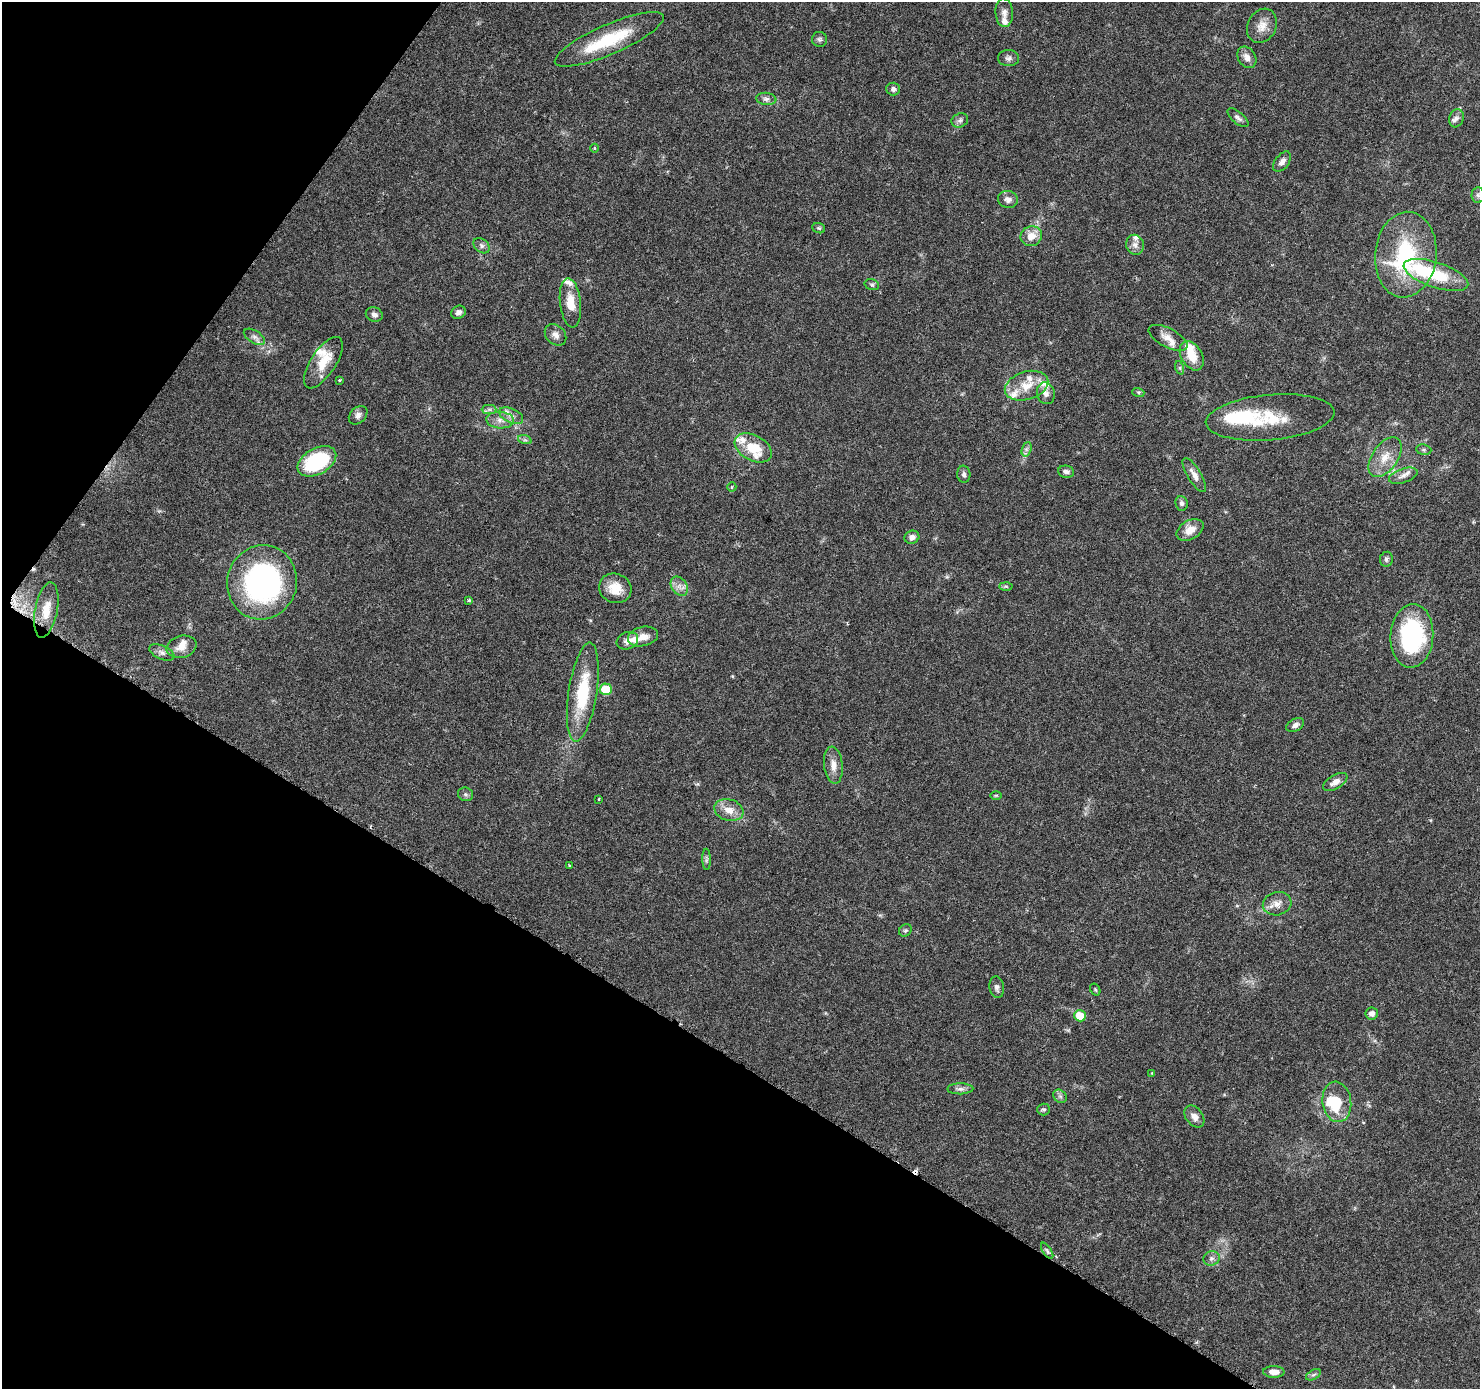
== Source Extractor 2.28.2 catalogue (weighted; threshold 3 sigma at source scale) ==
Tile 9 of 4 x 4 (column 1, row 3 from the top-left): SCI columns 17-1494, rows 1644-3030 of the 5937 x 5994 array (HDU 1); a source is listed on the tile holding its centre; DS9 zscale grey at full resolution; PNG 1482 x 1391 px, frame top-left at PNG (2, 2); each listed source drawn as its Kron ellipse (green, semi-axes under 4 px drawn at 4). Shown black and unused: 31% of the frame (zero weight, under 3 of 6 exposures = <1% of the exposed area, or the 3 px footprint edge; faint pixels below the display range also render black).
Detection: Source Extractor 2.28.2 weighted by HDU 2 'WHT'; one run over the whole footprint, this tile lists its part. Background 0.0521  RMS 0.0025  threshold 0.0104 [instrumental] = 3 sigma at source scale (4.09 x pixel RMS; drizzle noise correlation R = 1.36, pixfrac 0.8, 0.0396/0.0396 arcsec/px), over >= 5 px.
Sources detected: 114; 4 inside a brighter object's white glare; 2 cosmic-ray / hot-pixel residue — neither listed nor drawn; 15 inside a brighter listed object's ellipse — not listed separately; the other 93 listed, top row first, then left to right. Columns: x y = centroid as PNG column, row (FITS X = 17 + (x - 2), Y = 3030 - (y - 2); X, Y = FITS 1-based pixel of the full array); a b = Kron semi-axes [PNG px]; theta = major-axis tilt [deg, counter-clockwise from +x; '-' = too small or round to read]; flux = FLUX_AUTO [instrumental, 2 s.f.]
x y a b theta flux
1004 13 14 8 -86 1.3
1262 26 18 14 62 2.7
609 39 59 15 23 13
819 39 7 7 - 0.58
1247 57 11 8 -57 1.6
1008 58 10 8 -3 0.88
893 89 7 6 - 0.77
766 99 10 6 -6 0.84
1238 118 13 6 -40 0.83
1456 118 9 7 71 0.82
960 120 8 7 - 0.74
594 148 4 3 - 0.24
1282 162 12 7 53 1.2
1478 195 8 6 -89 0.71
1008 199 10 8 -12 1.2
819 228 6 5 - 0.32
1031 236 11 10 - 2.8
1135 245 10 9 - 1.2
481 246 9 6 -41 0.76
1406 255 43 31 84 26
1436 275 34 12 -19 13
872 285 7 5 -16 0.45
570 303 24 10 -83 4
458 312 7 6 - 0.92
374 315 9 7 -23 0.86
555 335 12 9 -45 1.3
254 337 12 6 -32 1.1
1168 338 21 9 -28 2.4
1192 356 16 10 -60 4.5
323 363 29 12 57 5.2
1180 368 7 4 -72 0.42
339 380 4 4 - 0.23
1027 386 22 14 17 4.9
1138 392 6 4 -18 0.31
1046 393 11 9 -74 1.3
489 409 7 4 0 0.61
358 415 11 7 44 1
511 416 13 7 -24 1.4
1270 417 64 22 5 12
500 420 14 8 -4 1.8
525 440 7 4 -18 0.46
753 448 20 12 -28 6.3
1027 449 7 4 71 0.63
1424 450 8 5 -6 0.45
1385 457 22 13 55 4.1
317 461 21 13 29 19
1066 472 8 6 -7 0.88
964 474 8 6 -84 0.7
1194 475 19 6 -59 1.8
1403 476 15 7 18 1.4
732 487 5 4 - 0.32
1182 503 7 6 - 0.69
1190 530 14 9 29 2.8
912 537 7 6 - 1.1
1386 559 7 6 - 0.54
262 582 37 35 74 52
679 586 10 7 -54 1.4
1006 586 6 4 -2 0.36
615 588 16 14 -23 4
468 600 3 3 - 0.44
46 610 28 11 79 4.4
643 636 15 9 13 2.1
1412 636 32 21 86 29
627 641 11 8 20 1.4
182 647 15 11 15 2.4
162 652 13 6 -24 1.1
606 689 6 5 - 8.3
583 692 50 14 81 13
1295 725 9 6 28 0.98
833 765 19 9 -84 2.2
1335 782 13 7 30 1.6
466 794 8 7 - 0.57
996 795 6 3 0 0.25
599 799 3 2 - 0.3
729 810 15 10 -16 2.7
706 859 10 4 -88 0.56
569 865 4 3 - 0.17
1277 904 14 11 14 2
905 930 7 5 43 0.44
997 987 11 7 -80 0.91
1095 989 6 4 -56 0.34
1372 1013 6 6 - 1.1
1080 1016 6 5 - 5.2
1152 1073 4 4 - 0.18
960 1089 13 5 1 0.94
1060 1096 7 6 - 0.58
1337 1102 20 14 -82 4.6
1044 1109 6 6 - 0.47
1194 1116 12 8 -53 1.6
1047 1251 9 3 -57 0.45
1211 1258 8 7 - 0.87
1274 1372 11 6 -1 1.9
1313 1375 8 4 30 0.5
Overlapping masked pixels (flux is a lower limit): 1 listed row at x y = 46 610